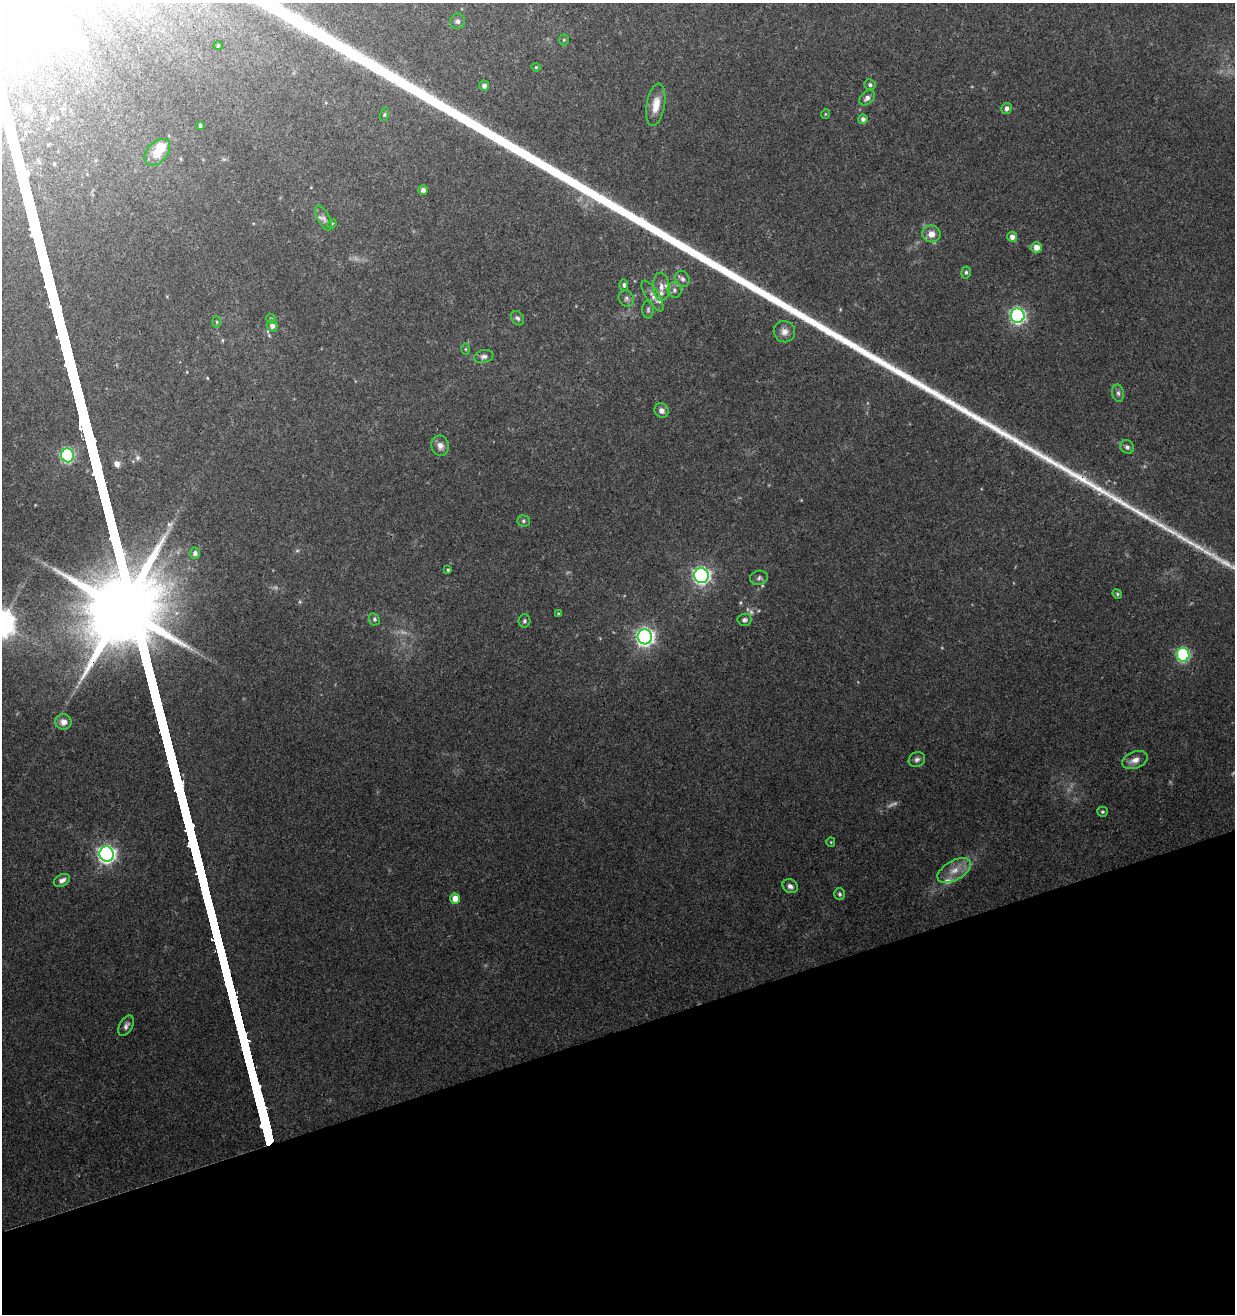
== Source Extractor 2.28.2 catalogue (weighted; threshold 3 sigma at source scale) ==
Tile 14 of 4 x 4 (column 2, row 4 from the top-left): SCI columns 1362-2594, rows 56-1367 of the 5136 x 5360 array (HDU 1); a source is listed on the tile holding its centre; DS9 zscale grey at full resolution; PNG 1237 x 1316 px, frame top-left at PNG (2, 3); each listed source drawn as its Kron ellipse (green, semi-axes under 4 px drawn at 4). Shown black and unused: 22% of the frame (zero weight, under 3 of 4 exposures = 5% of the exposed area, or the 3 px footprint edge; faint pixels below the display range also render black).
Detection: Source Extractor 2.28.2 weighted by HDU 2 'WHT'; one run over the whole footprint, this tile lists its part. Background 0.144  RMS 0.0067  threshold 0.0301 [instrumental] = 3 sigma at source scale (4.5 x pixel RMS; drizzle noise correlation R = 1.50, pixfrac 1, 0.0396/0.0396 arcsec/px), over >= 5 px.
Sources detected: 73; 4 too faint to see at this stretch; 1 inside a brighter object's white glare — neither listed nor drawn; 3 inside a brighter listed object's ellipse — not listed separately; the other 65 listed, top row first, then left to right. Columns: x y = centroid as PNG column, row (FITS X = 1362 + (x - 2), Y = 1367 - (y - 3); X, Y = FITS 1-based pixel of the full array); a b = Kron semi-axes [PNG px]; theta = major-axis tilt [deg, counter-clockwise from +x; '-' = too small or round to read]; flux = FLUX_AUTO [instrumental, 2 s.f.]
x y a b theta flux
457 21 8 7 - 2.3
564 40 5 5 - 0.83
218 46 4 4 - 0.79
536 67 4 4 - 0.7
870 85 6 5 - 1.5
484 86 5 5 - 2.4
867 98 9 6 39 3.4
656 105 21 9 80 9.6
1007 108 5 5 - 2.6
384 114 7 4 70 1.1
825 114 5 3 - 0.56
863 119 5 4 - 2.5
200 125 4 3 - 0.8
157 152 15 10 48 11
423 190 5 4 - 3.3
324 218 13 6 -63 3
332 224 5 4 - 0.82
931 234 9 8 - 6.7
1012 237 5 5 - 4.9
1036 247 5 5 - 5.8
966 272 6 5 - 1.3
682 279 8 6 -55 2.2
624 285 6 4 -86 1.3
661 287 14 8 -86 5.3
674 290 7 7 - 2.4
653 296 18 6 -58 4.2
626 298 8 7 - 2.1
648 310 9 5 -90 1.5
1018 316 7 7 - 170
518 318 8 5 -54 1.7
271 319 5 4 - 0.93
216 322 6 4 -88 1.1
272 326 6 5 - 3.7
784 332 11 10 - 5.2
466 349 6 4 -90 0.78
484 356 10 6 12 2.4
1118 393 8 5 -80 2.1
662 411 7 6 - 3.2
440 446 10 8 -71 4.3
1127 447 7 6 - 2.2
67 455 7 6 - 100
523 521 6 5 - 1.4
195 553 5 5 - 2.7
448 570 4 3 - 0.85
701 575 7 7 - 230
759 578 9 7 8 2.1
1117 594 5 4 - 0.92
558 613 4 3 - 0.57
374 619 6 5 - 1.4
744 620 7 6 - 2.2
524 621 6 6 - 1.5
645 637 7 7 - 300
1183 655 7 6 - 100
63 722 8 7 - 4.6
917 759 8 7 - 2.4
1135 760 13 8 20 5.1
1102 812 5 5 - 1.2
831 842 5 4 - 0.71
107 854 8 7 - 270
954 871 18 10 29 8.8
62 880 8 5 27 3.3
790 886 8 6 -32 3
840 894 6 5 - 1.3
455 899 5 5 - 8.1
126 1026 11 6 60 2.6